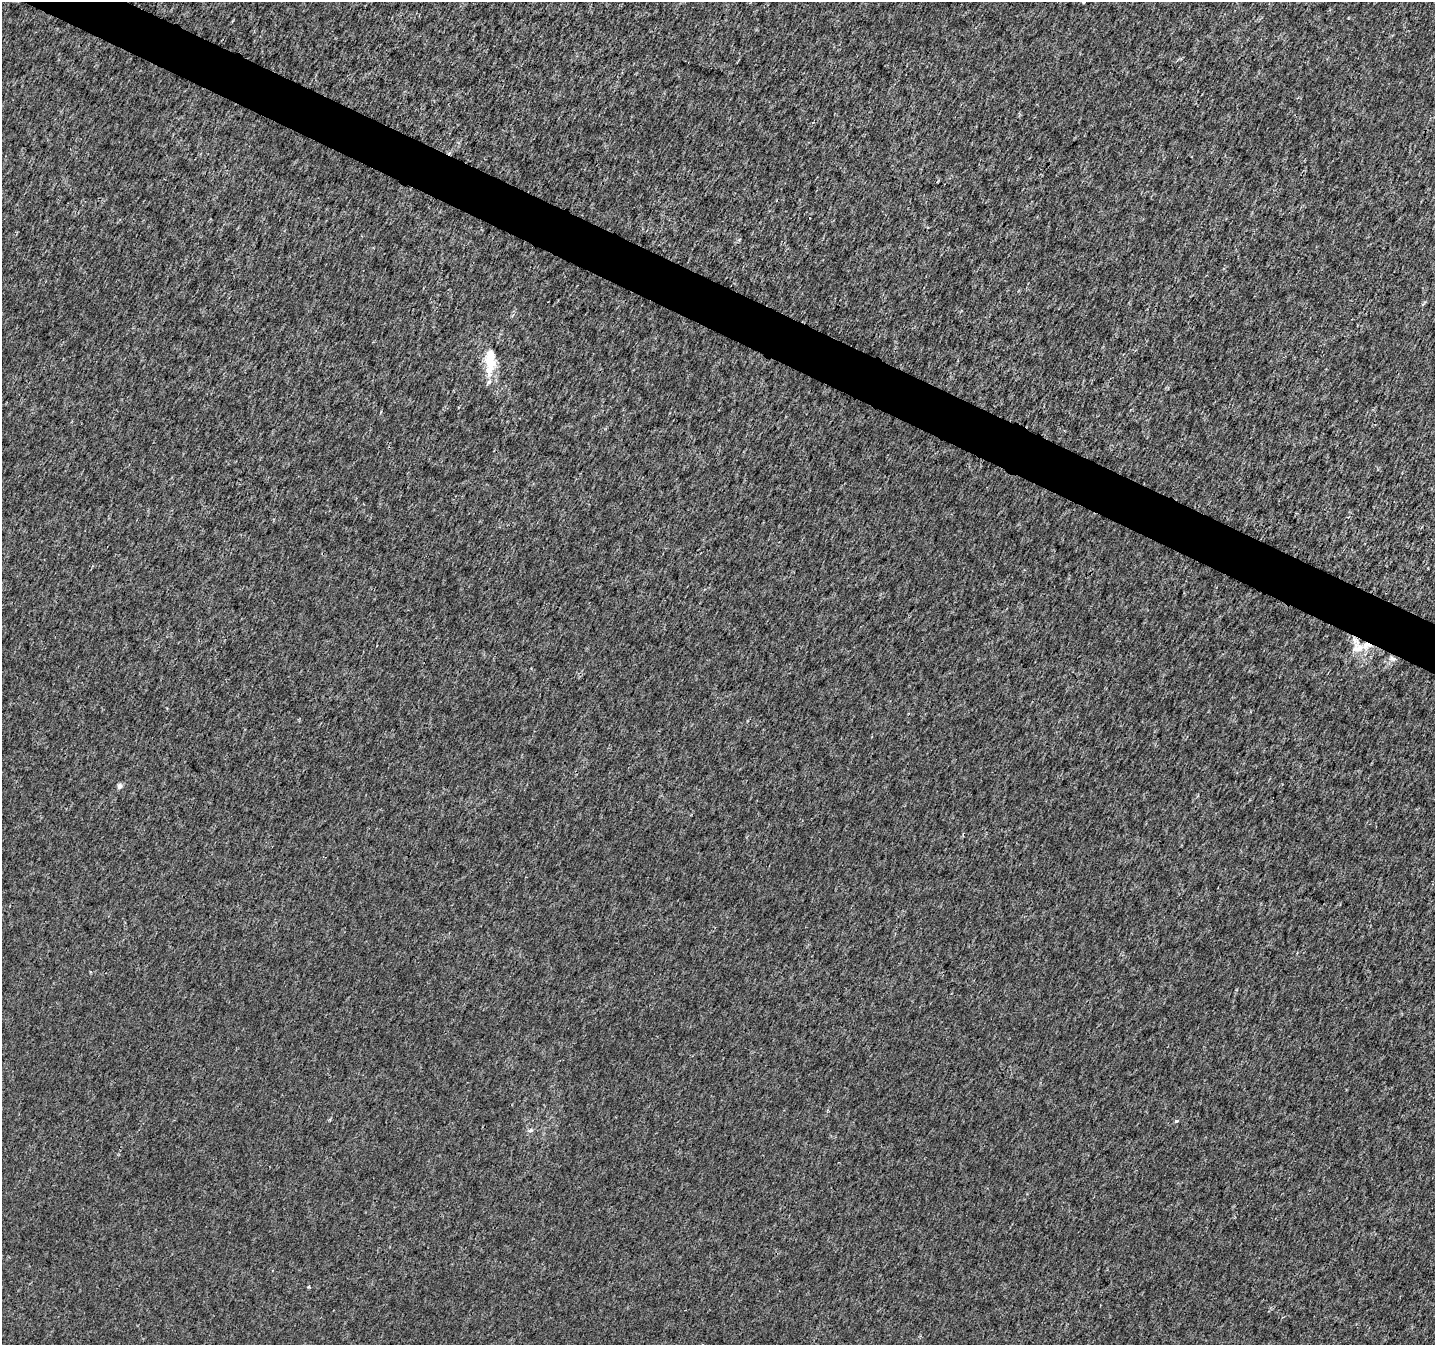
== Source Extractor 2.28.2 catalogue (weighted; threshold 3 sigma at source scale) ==
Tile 11 of 4 x 4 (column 3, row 3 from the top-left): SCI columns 2869-4301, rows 1548-2890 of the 5744 x 5846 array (HDU 1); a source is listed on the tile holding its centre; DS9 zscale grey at full resolution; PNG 1437 x 1347 px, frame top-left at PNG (2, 2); no overlay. Shown black and unused: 3% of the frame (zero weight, under 3 of 4 exposures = <1% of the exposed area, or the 3 px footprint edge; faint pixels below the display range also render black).
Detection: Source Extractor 2.28.2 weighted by HDU 2 'WHT'; one run over the whole footprint, this tile lists its part. Background 1.20e-04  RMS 0.0019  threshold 0.00848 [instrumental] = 3 sigma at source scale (4.5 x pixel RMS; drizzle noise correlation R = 1.50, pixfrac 1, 0.0396/0.0396 arcsec/px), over >= 5 px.
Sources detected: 9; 2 inside a brighter listed object's ellipse — not listed separately; the other 7 listed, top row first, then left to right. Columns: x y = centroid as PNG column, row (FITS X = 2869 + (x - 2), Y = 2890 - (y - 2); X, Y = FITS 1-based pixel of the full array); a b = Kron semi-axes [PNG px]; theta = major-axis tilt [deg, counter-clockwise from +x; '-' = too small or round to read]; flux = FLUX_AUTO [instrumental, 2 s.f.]
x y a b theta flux
490 359 36 11 87 5.8
1358 648 20 12 13 2.6
1392 658 10 6 -13 0.68
120 786 5 5 - 0.76
1176 1121 4 4 - 0.26
531 1130 7 5 17 0.45
309 1287 4 4 - 0.22
Overlapping masked pixels (flux is a lower limit): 1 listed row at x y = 1358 648